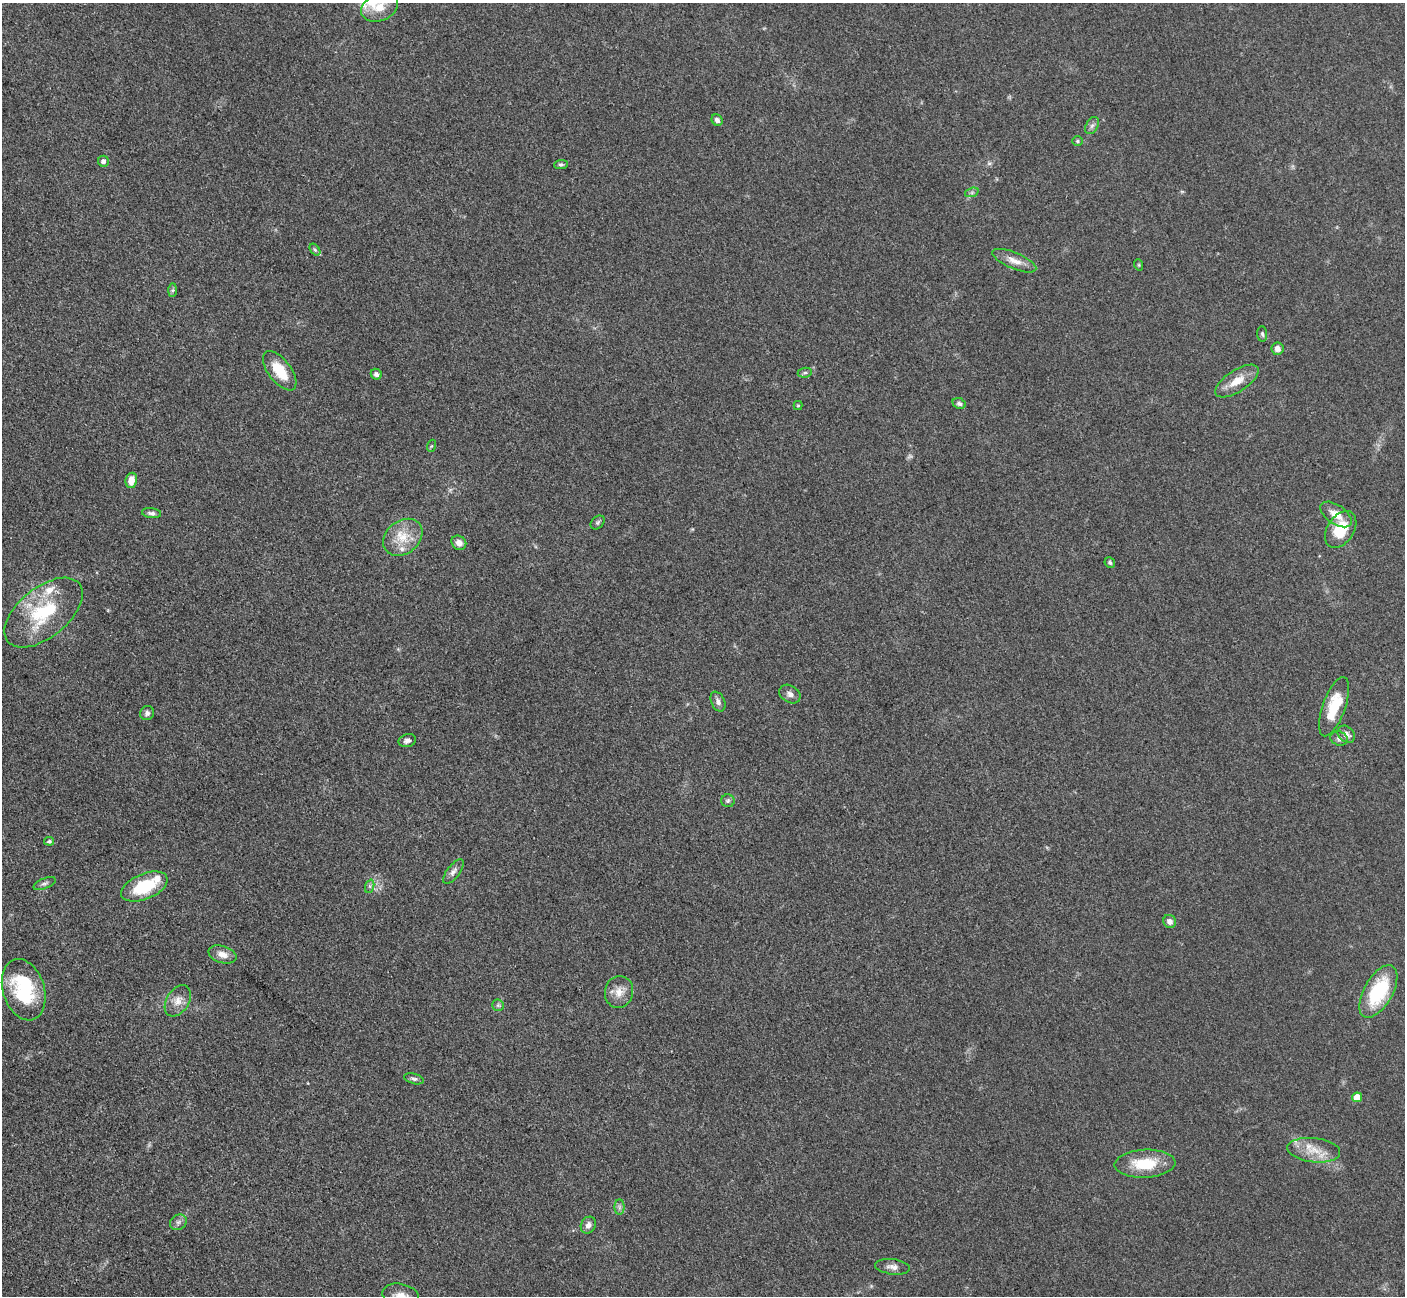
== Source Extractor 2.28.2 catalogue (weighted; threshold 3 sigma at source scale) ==
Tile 7 of 4 x 4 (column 3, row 2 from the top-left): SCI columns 2827-4229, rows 2885-4178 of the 5699 x 5661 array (HDU 1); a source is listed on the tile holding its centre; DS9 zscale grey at full resolution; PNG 1407 x 1298 px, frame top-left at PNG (2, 3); each listed source drawn as its Kron ellipse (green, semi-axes under 4 px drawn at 4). Nothing masked; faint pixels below the display range render black.
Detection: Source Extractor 2.28.2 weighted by HDU 2 'WHT'; one run over the whole footprint, this tile lists its part. Background 0.0521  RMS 0.0055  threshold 0.0249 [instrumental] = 3 sigma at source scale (4.5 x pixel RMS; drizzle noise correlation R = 1.50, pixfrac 1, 0.05/0.05 arcsec/px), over >= 5 px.
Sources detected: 62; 1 too faint to see at this stretch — neither listed nor drawn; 3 inside a brighter listed object's ellipse — not listed separately; the other 58 listed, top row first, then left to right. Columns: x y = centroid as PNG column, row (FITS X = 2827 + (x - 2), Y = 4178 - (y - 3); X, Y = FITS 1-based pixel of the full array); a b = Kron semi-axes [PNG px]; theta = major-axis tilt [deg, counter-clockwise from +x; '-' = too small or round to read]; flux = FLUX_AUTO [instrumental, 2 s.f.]
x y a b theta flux
380 7 19 13 22 8.9
717 120 6 5 - 1.9
1092 126 9 6 62 1.8
1077 141 5 4 - 0.76
103 161 5 5 - 2.3
561 165 7 4 5 1.1
972 192 7 4 19 1.2
315 250 7 4 -53 0.95
1014 261 23 8 -23 5.8
1139 265 6 3 -72 0.62
173 290 7 4 88 0.95
1262 334 8 5 -87 1.2
1277 349 6 6 - 3
280 371 23 11 -53 15
805 373 7 5 7 1.1
376 374 6 5 - 1.6
1237 381 25 10 33 9.1
959 404 7 5 -23 1.5
798 406 4 4 - 0.68
431 446 6 4 70 0.7
131 480 8 5 79 6.3
152 513 10 5 -7 1.7
1336 514 18 9 -34 7.7
598 522 8 5 45 1.1
1341 529 20 13 56 16
403 537 21 16 39 13
459 543 8 7 - 3.3
1110 563 6 5 - 1.1
44 613 46 25 39 40
790 694 11 8 -32 2.5
718 702 10 6 -64 2.3
1334 707 31 11 70 18
147 713 7 7 - 1.8
1346 734 9 7 -44 3
1339 738 9 7 -24 2.1
407 741 9 6 15 2.1
728 801 7 6 - 1.3
49 841 5 4 - 1.1
453 872 14 6 52 2.4
45 883 12 5 22 1.5
370 886 7 4 72 1.1
144 887 24 12 23 26
1170 921 7 6 - 2.7
222 954 14 8 -17 4.9
24 990 31 21 -73 43
1378 991 29 14 60 37
619 992 16 14 75 6.6
178 1001 17 11 57 5.8
498 1005 6 6 - 1.1
414 1079 10 5 -16 1.4
1357 1097 5 5 - 7.8
1314 1150 26 12 -6 11
1145 1164 30 14 3 21
619 1207 7 5 -90 1.3
178 1222 9 7 35 2.1
588 1225 9 7 62 2.7
893 1267 18 7 -7 3.5
401 1295 18 11 -12 6.6
Isophote crosses this tile's border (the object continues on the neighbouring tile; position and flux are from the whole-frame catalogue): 1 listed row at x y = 401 1295